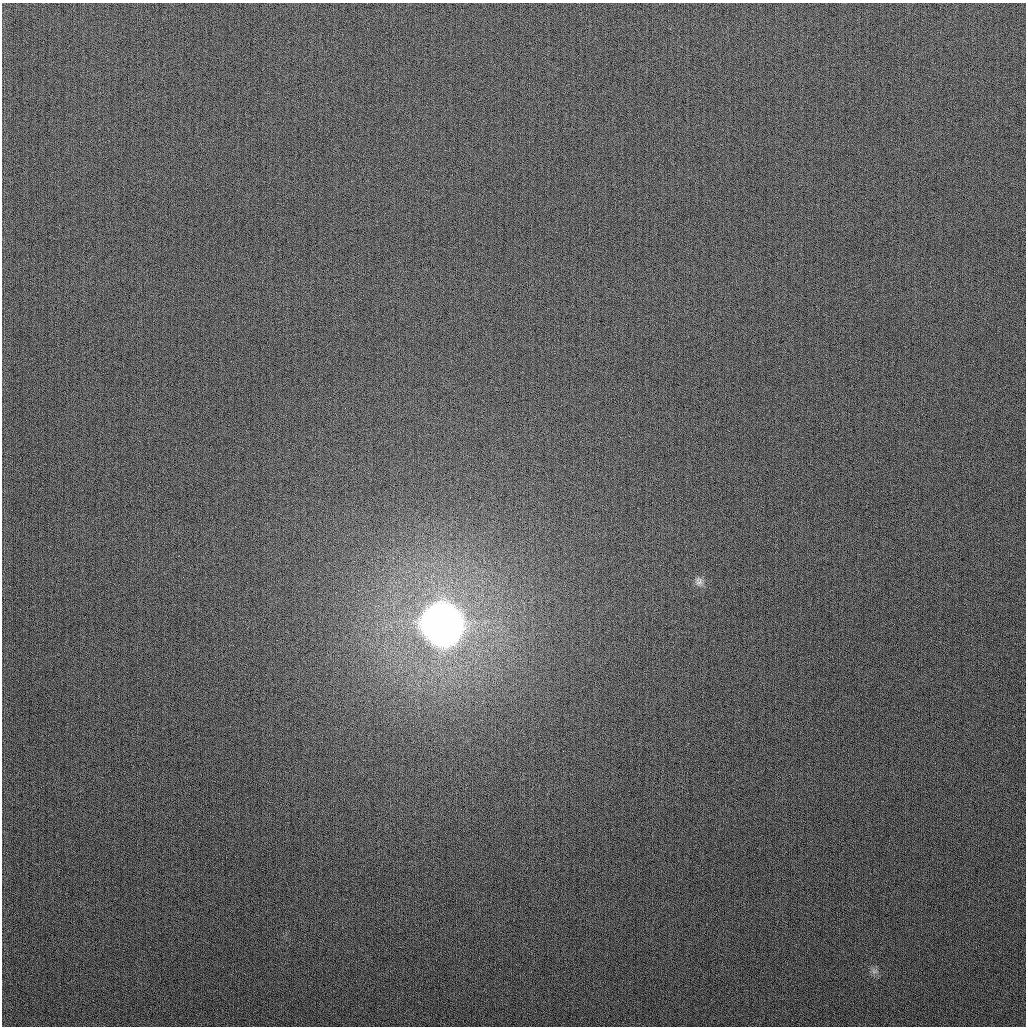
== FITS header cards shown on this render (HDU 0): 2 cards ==
NAXIS1  =                 1024
NAXIS2  =                 1024

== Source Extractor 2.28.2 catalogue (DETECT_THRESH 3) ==
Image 1024 x 1024 px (HDU 0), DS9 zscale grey, 1 PNG px = 1 image px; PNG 1028 x 1028 px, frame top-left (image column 1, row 1024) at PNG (2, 3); no overlay
Background 264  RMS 11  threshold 32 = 3 sigma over >= 5 px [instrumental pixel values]
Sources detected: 3; all 3 listed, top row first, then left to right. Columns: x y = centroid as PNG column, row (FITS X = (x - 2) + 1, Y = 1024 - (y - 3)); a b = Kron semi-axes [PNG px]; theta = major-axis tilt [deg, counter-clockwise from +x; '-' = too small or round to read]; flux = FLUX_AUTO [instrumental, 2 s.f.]
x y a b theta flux
699 581 12 9 -80 3.8e+03
441 624 18 16 -57 3.4e+06
874 971 7 5 0 1.8e+03